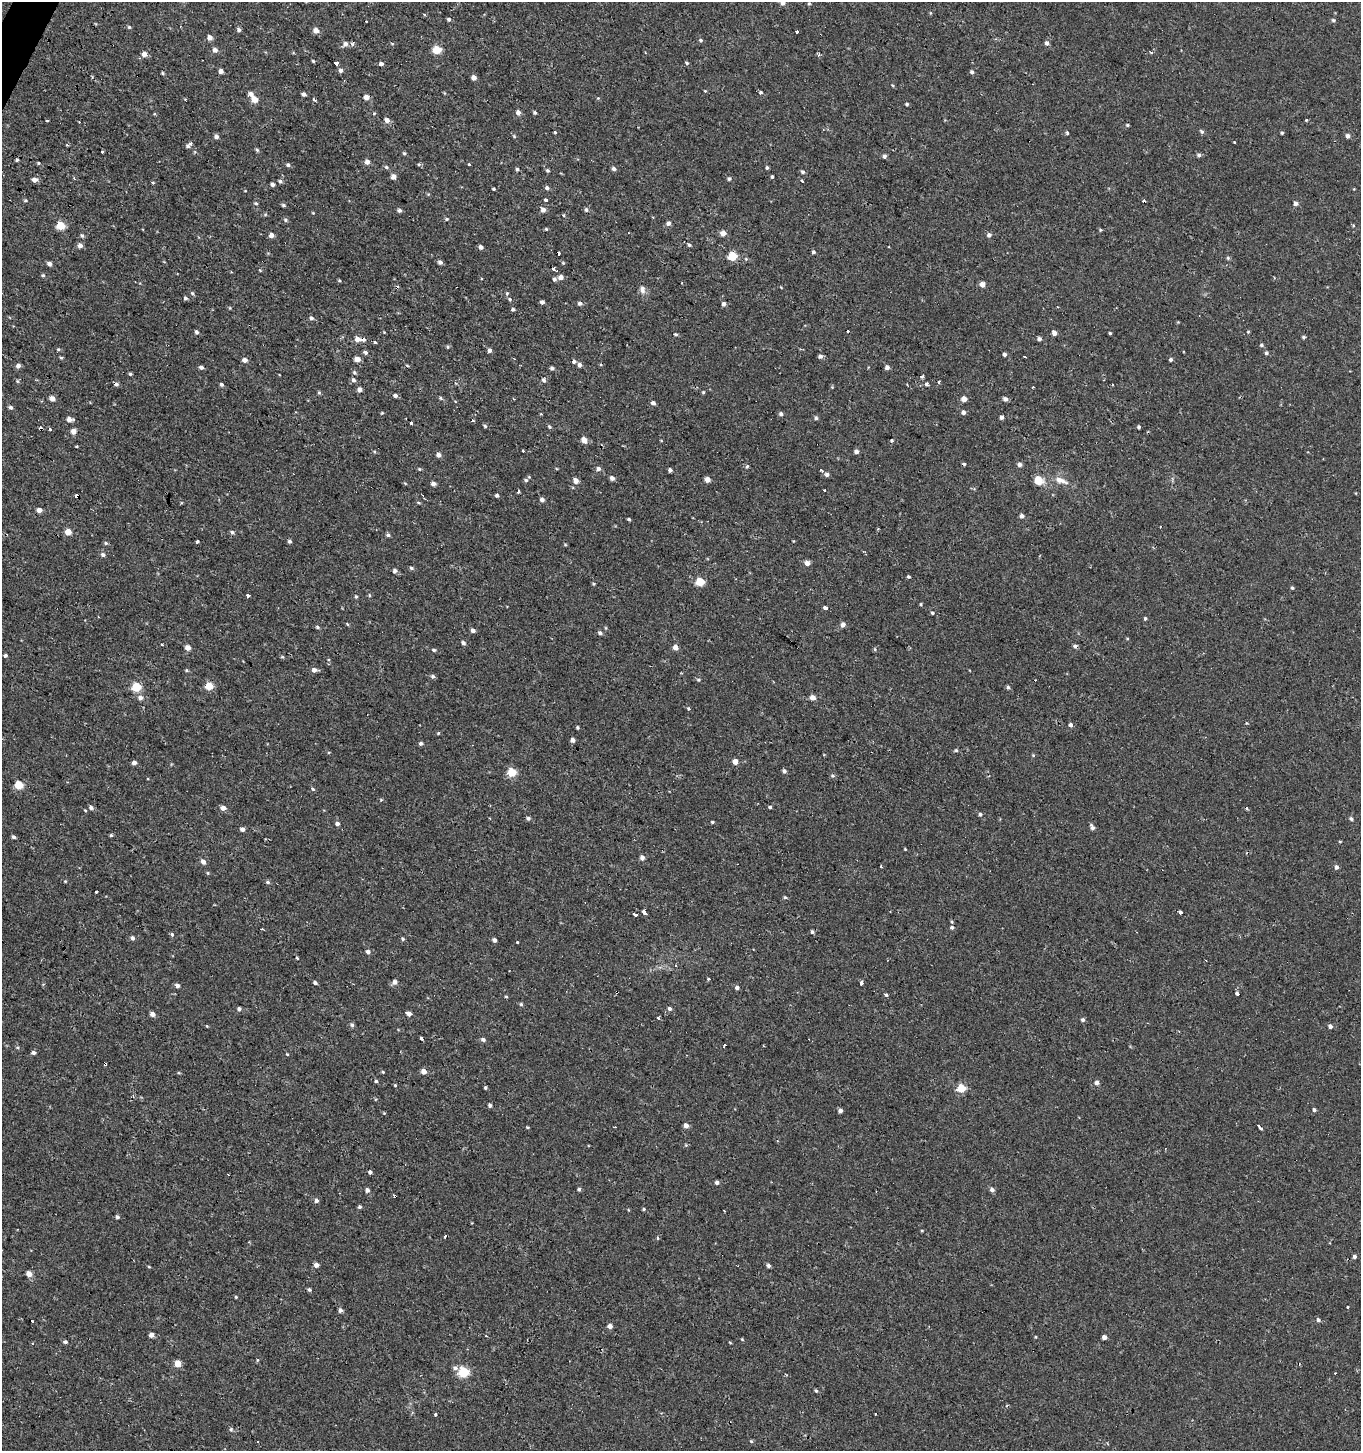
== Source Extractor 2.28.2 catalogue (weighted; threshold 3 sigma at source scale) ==
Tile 11 of 4 x 4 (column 3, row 3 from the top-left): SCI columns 2918-4276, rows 1495-2943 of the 5950 x 5842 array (HDU 1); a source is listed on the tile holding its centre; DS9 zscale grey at full resolution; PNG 1363 x 1453 px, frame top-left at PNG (2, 2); no overlay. Shown black and unused: <1% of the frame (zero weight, under 2 of 3 exposures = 3% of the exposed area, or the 3 px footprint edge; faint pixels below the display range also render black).
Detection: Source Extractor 2.28.2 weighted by HDU 2 'WHT'; one run over the whole footprint, this tile lists its part. Background -4.14e-04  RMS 0.0023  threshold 0.0104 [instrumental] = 3 sigma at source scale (4.5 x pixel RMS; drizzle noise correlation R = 1.50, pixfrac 1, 0.0396/0.0396 arcsec/px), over >= 5 px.
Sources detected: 429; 29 cosmic-ray / hot-pixel residue — not listed; the other 400 listed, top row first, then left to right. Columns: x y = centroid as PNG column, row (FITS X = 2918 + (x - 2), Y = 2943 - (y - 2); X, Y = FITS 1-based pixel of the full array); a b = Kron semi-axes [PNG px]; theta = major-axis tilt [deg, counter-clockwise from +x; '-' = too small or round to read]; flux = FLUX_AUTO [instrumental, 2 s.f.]
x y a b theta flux
783 3 5 4 - 1.1
809 3 4 4 - 0.27
930 13 5 3 - 0.21
424 15 3 3 - 7.1
449 19 4 4 - 0.44
1333 20 5 4 - 0.41
129 27 4 4 - 0.32
239 30 5 4 - 0.58
316 30 5 5 - 1.7
797 32 3 3 - 3.3
210 37 5 5 - 1.3
701 40 4 4 - 0.44
1047 43 5 4 - 0.77
345 44 6 6 - 0.9
352 44 5 5 - 0.55
215 50 5 5 - 0.96
437 50 5 5 - 8.7
1151 52 3 3 - 0.65
144 54 6 6 - 1.4
819 54 6 4 90 0.32
313 61 3 3 - 0.29
687 63 5 4 - 0.35
336 64 4 3 - 5.5
381 64 5 4 - 0.76
341 70 5 5 - 0.71
221 71 4 4 - 1.3
972 72 5 4 - 0.58
162 73 4 4 - 0.24
474 78 4 4 - 1.5
893 85 5 3 - 0.23
705 91 4 3 - 0.19
760 92 5 4 - 0.35
251 94 6 5 - 0.94
304 94 4 4 - 0.67
366 97 4 4 - 1.8
598 98 4 4 - 0.22
254 99 5 5 - 3
314 100 5 3 - 0.46
907 104 4 4 - 0.35
374 113 4 3 - 0.21
518 113 4 4 - 1.4
535 113 4 4 - 0.42
387 120 6 6 - 0.96
1306 120 3 2 - 0.64
47 121 3 2 - 0.27
1127 125 4 3 - 0.28
1201 131 6 5 - 0.47
555 132 3 3 - 1.4
1067 133 4 4 - 0.49
1282 133 4 3 - 0.31
216 136 5 4 - 0.75
514 136 6 4 -46 0.29
1348 136 5 5 - 0.86
1234 142 3 3 - 0.9
191 144 4 3 - 4.7
67 145 3 3 - 0.28
257 150 6 4 -44 0.33
102 152 3 3 - 1.8
404 153 5 4 - 0.3
1199 155 6 5 - 0.51
884 156 4 4 - 0.67
367 162 5 5 - 1.3
39 163 4 3 - 0.26
470 164 3 3 - 1.3
288 165 5 4 - 0.5
386 167 6 5 - 0.39
767 168 4 4 - 0.43
517 169 5 4 - 0.4
614 169 5 4 - 0.71
547 170 5 4 - 0.39
802 172 6 5 - 0.47
393 177 5 4 - 1.4
772 177 3 3 - 2.8
729 179 5 4 - 0.37
34 180 5 5 - 1.3
280 181 5 4 - 0.5
802 181 3 2 - 0.75
152 182 3 3 - 1.3
272 184 4 4 - 0.68
547 188 5 5 - 0.6
494 189 3 3 - 0.28
25 200 5 4 - 0.34
546 200 3 3 - 1.9
256 203 5 5 - 0.35
1295 203 5 5 - 0.86
283 205 5 4 - 0.37
399 210 5 4 - 0.61
543 210 5 5 - 1.4
586 210 5 5 - 0.51
313 213 5 3 - 0.17
265 215 6 4 1 0.31
447 219 5 4 - 0.29
286 220 6 5 - 0.4
668 223 5 5 - 0.8
61 226 5 5 - 8.1
546 229 4 4 - 0.26
1100 230 5 3 - 0.24
723 233 5 5 - 1.8
82 235 6 4 -72 0.4
271 235 4 4 - 1.4
989 235 5 5 - 0.69
80 245 5 5 - 1
689 245 5 4 - 0.39
481 247 4 4 - 0.89
813 252 4 4 - 0.46
559 254 3 3 - 3.8
732 256 5 5 - 9.3
746 259 5 4 - 0.29
440 262 4 4 - 0.74
49 264 5 4 - 0.91
43 275 6 4 -65 0.33
561 277 5 4 - 1.3
554 279 5 5 - 0.52
339 280 4 4 - 0.25
982 284 4 4 - 1.9
642 289 11 7 -74 1.1
192 293 6 5 - 0.38
507 293 4 3 - 0.46
185 298 5 4 - 0.46
510 299 5 4 - 0.37
542 302 4 4 - 0.67
580 303 5 4 - 0.73
724 304 5 4 - 0.74
513 309 4 4 - 0.45
311 318 5 5 - 0.58
1178 322 4 4 - 0.18
196 332 5 4 - 0.42
384 332 3 3 - 0.16
1248 332 4 4 - 0.22
1054 333 4 4 - 1.4
1110 333 3 3 - 0.27
676 334 4 3 - 0.34
1304 337 4 4 - 0.41
357 339 5 5 - 1.7
363 339 5 5 - 0.62
1039 339 4 4 - 0.71
375 342 3 3 - 2
1261 345 5 5 - 0.42
448 347 5 4 - 0.29
58 349 5 4 - 0.27
489 350 4 4 - 0.85
365 352 5 4 - 0.54
1266 353 5 5 - 0.39
1004 354 4 4 - 0.61
820 356 4 4 - 0.79
1025 357 3 2 - 0.35
61 358 4 4 - 0.31
357 359 4 4 - 2
245 360 5 4 - 1.5
1171 360 4 4 - 0.51
574 362 5 5 - 0.56
407 365 5 3 - 0.26
579 365 5 4 - 0.82
18 366 5 5 - 0.85
201 367 5 4 - 0.69
887 367 4 4 - 1
552 368 4 4 - 0.58
354 373 6 5 - 0.4
130 374 4 4 - 0.31
353 380 6 5 - 0.65
544 380 6 5 - 0.57
17 381 6 4 -89 0.28
939 382 4 3 - 0.74
116 384 6 4 -14 0.63
222 384 4 4 - 0.53
927 384 3 3 - 0.79
1113 385 3 2 - 0.2
1033 387 3 3 - 0.27
359 389 4 4 - 1
703 392 4 4 - 0.28
319 393 5 4 - 0.3
395 395 5 4 - 0.6
441 398 6 4 -45 0.32
52 399 5 4 - 1.6
964 399 4 4 - 2.3
1005 399 5 4 - 0.87
455 401 4 3 - 0.16
653 403 5 5 - 0.68
11 407 5 5 - 0.56
963 412 4 4 - 0.82
382 413 5 4 - 0.21
781 414 5 4 - 0.67
1002 417 4 4 - 0.73
816 418 5 4 - 0.51
69 420 6 5 - 1.2
472 420 3 3 - 1.2
411 423 4 3 - 1.6
485 426 5 4 - 0.37
549 427 5 4 - 0.36
1139 427 4 3 - 0.43
50 429 3 3 - 0.95
73 431 5 5 - 1.6
584 440 5 4 - 2.6
892 440 3 3 - 1.4
77 446 4 3 - 0.18
523 450 3 3 - 1.2
375 452 5 3 - 0.22
856 452 4 4 - 0.98
438 455 4 4 - 1.3
1020 464 5 4 - 0.98
747 466 6 4 72 0.36
419 469 5 4 - 0.26
598 469 5 5 - 0.9
670 470 4 4 - 0.77
821 470 4 3 - 1.4
827 474 5 4 - 0.77
612 478 5 4 - 0.88
526 480 7 5 -18 0.44
707 480 4 4 - 1.9
1038 480 11 9 -43 2.9
1061 480 20 8 -20 2.3
576 481 5 4 - 1.9
433 484 4 4 - 1
824 490 3 3 - 0.63
518 491 3 3 - 1.6
497 495 4 4 - 0.48
77 496 3 3 - 6.7
542 500 5 4 - 0.68
418 503 5 3 - 0.27
39 510 5 4 - 1.3
1022 516 4 4 - 0.9
629 519 3 3 - 0.39
68 532 5 4 - 3
232 532 6 4 -29 0.48
388 535 5 4 - 0.47
289 541 5 4 - 0.39
197 542 4 3 - 2.2
106 543 5 5 - 0.47
565 545 6 4 -2 0.22
103 555 5 4 - 0.64
807 563 5 4 - 1.4
411 568 5 4 - 0.46
395 571 4 4 - 0.79
908 577 4 4 - 0.36
700 582 5 5 - 8.5
593 584 4 3 - 0.25
1292 588 4 4 - 0.34
248 595 3 3 - 2.7
369 595 5 3 - 0.24
356 596 5 4 - 0.29
921 604 4 3 - 0.24
825 608 3 3 - 3.7
932 613 4 4 - 0.33
1145 618 4 3 - 0.4
347 624 5 4 - 0.24
843 625 5 4 - 1.3
317 627 5 4 - 0.38
606 628 5 3 - 0.22
473 630 4 4 - 0.87
1127 639 5 3 - 0.2
463 643 5 4 - 0.62
1075 646 5 4 - 0.56
675 647 4 4 - 1.7
188 648 5 4 - 1.7
875 649 5 3 - 0.25
434 650 4 4 - 0.37
5 655 4 4 - 0.41
282 657 5 4 - 0.27
187 670 5 4 - 0.29
314 670 6 4 -2 1.1
433 676 5 5 - 0.5
698 680 6 4 -2 0.33
209 686 5 4 - 6.2
136 687 5 5 - 11
1008 687 5 4 - 0.48
813 697 5 4 - 1.7
140 698 7 6 - 0.99
688 709 3 3 - 1
1246 723 5 3 - 0.2
1070 725 4 4 - 0.83
578 728 3 3 - 0.32
438 733 4 4 - 0.25
573 740 4 4 - 1.1
421 743 6 4 3 0.46
956 750 4 4 - 0.34
1033 755 5 4 - 0.23
735 761 4 4 - 2.1
134 763 4 4 - 0.98
784 771 5 4 - 0.62
512 772 5 5 - 9.5
832 776 5 5 - 0.44
19 785 5 5 - 8.8
313 789 6 3 -45 0.31
381 799 5 3 - 0.22
91 807 6 5 - 0.62
770 807 4 3 - 0.35
223 808 5 4 - 1.4
980 814 5 4 - 0.45
528 818 5 4 - 0.52
1351 819 6 4 -56 0.39
712 822 4 3 - 0.3
337 824 4 4 - 0.83
1092 827 8 4 -65 0.76
242 829 4 4 - 0.9
111 835 4 4 - 0.31
13 837 4 4 - 0.47
1340 841 5 3 - 0.21
905 849 3 3 - 0.18
642 858 4 4 - 1.2
203 862 6 5 - 1.1
1336 867 5 4 - 0.78
208 873 5 4 - 0.26
65 881 4 3 - 0.2
268 882 5 5 - 0.43
97 892 3 3 - 2.1
785 897 5 4 - 0.36
644 912 4 3 - 16
1180 912 3 3 - 3.6
635 915 3 3 - 16
952 927 5 5 - 0.58
262 929 3 3 - 0.3
172 934 3 3 - 0.71
132 938 5 5 - 0.56
403 939 5 4 - 0.36
494 940 4 4 - 0.77
518 942 3 3 - 1.6
368 952 5 4 - 0.7
297 958 3 3 - 0.35
676 965 3 3 - 0.53
708 979 3 3 - 0.59
394 982 5 5 - 1.1
315 983 4 3 - 0.58
861 983 4 3 - 1.8
177 986 5 4 - 0.8
737 987 4 4 - 0.79
617 992 3 3 - 0.97
1237 994 4 3 - 2.5
886 995 4 3 - 2.6
506 997 4 3 - 0.26
521 1004 4 4 - 0.34
669 1008 5 5 - 0.64
239 1009 4 4 - 0.57
152 1014 4 4 - 1.4
408 1014 6 4 -26 1.3
658 1018 3 3 - 0.57
1083 1020 4 4 - 0.58
352 1025 6 5 - 0.53
207 1026 4 3 - 0.2
1330 1026 5 5 - 0.73
421 1038 3 3 - 1.9
483 1039 6 4 -24 0.66
33 1053 5 4 - 0.63
287 1054 4 3 - 0.22
105 1064 4 3 - 1.8
424 1071 5 4 - 1.6
383 1072 4 3 - 0.28
376 1081 4 4 - 0.34
1097 1082 5 5 - 1
395 1085 4 3 - 0.22
485 1088 4 3 - 0.33
961 1088 5 5 - 8.5
490 1105 5 4 - 0.53
1314 1110 4 4 - 0.54
840 1111 4 4 - 1.1
384 1113 4 4 - 0.2
686 1125 4 4 - 1.5
527 1127 4 3 - 0.21
615 1127 2 2 - 0.2
1260 1128 5 3 - 1.9
686 1145 5 3 - 0.21
370 1172 4 3 - 1.2
717 1182 4 4 - 0.72
579 1189 4 4 - 0.47
367 1190 5 4 - 0.78
992 1190 5 4 - 0.88
395 1196 4 3 - 1.4
316 1200 5 4 - 0.68
360 1207 4 3 - 0.46
644 1209 4 3 - 0.3
117 1217 4 4 - 0.61
446 1236 3 3 - 1.9
658 1238 5 3 - 0.22
1354 1256 4 4 - 0.63
316 1265 4 4 - 1.3
768 1266 5 4 - 0.53
149 1267 4 3 - 0.22
29 1274 5 5 - 1.9
309 1289 4 4 - 0.39
236 1297 4 3 - 0.22
1348 1307 3 3 - 0.83
340 1310 4 4 - 0.84
1318 1320 5 5 - 0.6
32 1321 3 3 - 1.6
610 1326 4 4 - 1.3
151 1335 4 4 - 1.2
486 1336 3 3 - 0.24
1036 1337 3 3 - 0.22
1104 1337 4 4 - 1.3
742 1339 5 4 - 0.23
65 1342 5 4 - 0.52
730 1343 4 3 - 0.19
258 1359 3 3 - 1.4
177 1363 5 4 - 3.4
455 1368 7 5 -17 0.65
463 1372 5 5 - 18
816 1391 4 3 - 0.34
435 1415 3 3 - 1.2
231 1429 6 5 - 0.4
751 1441 4 4 - 0.3
258 1442 2 2 - 0.23
Overlapping masked pixels (flux is a lower limit): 6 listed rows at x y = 363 339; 116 384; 77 496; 617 992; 105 1064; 395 1196
Isophote crosses this tile's border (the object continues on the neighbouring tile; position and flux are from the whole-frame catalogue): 1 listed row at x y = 783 3